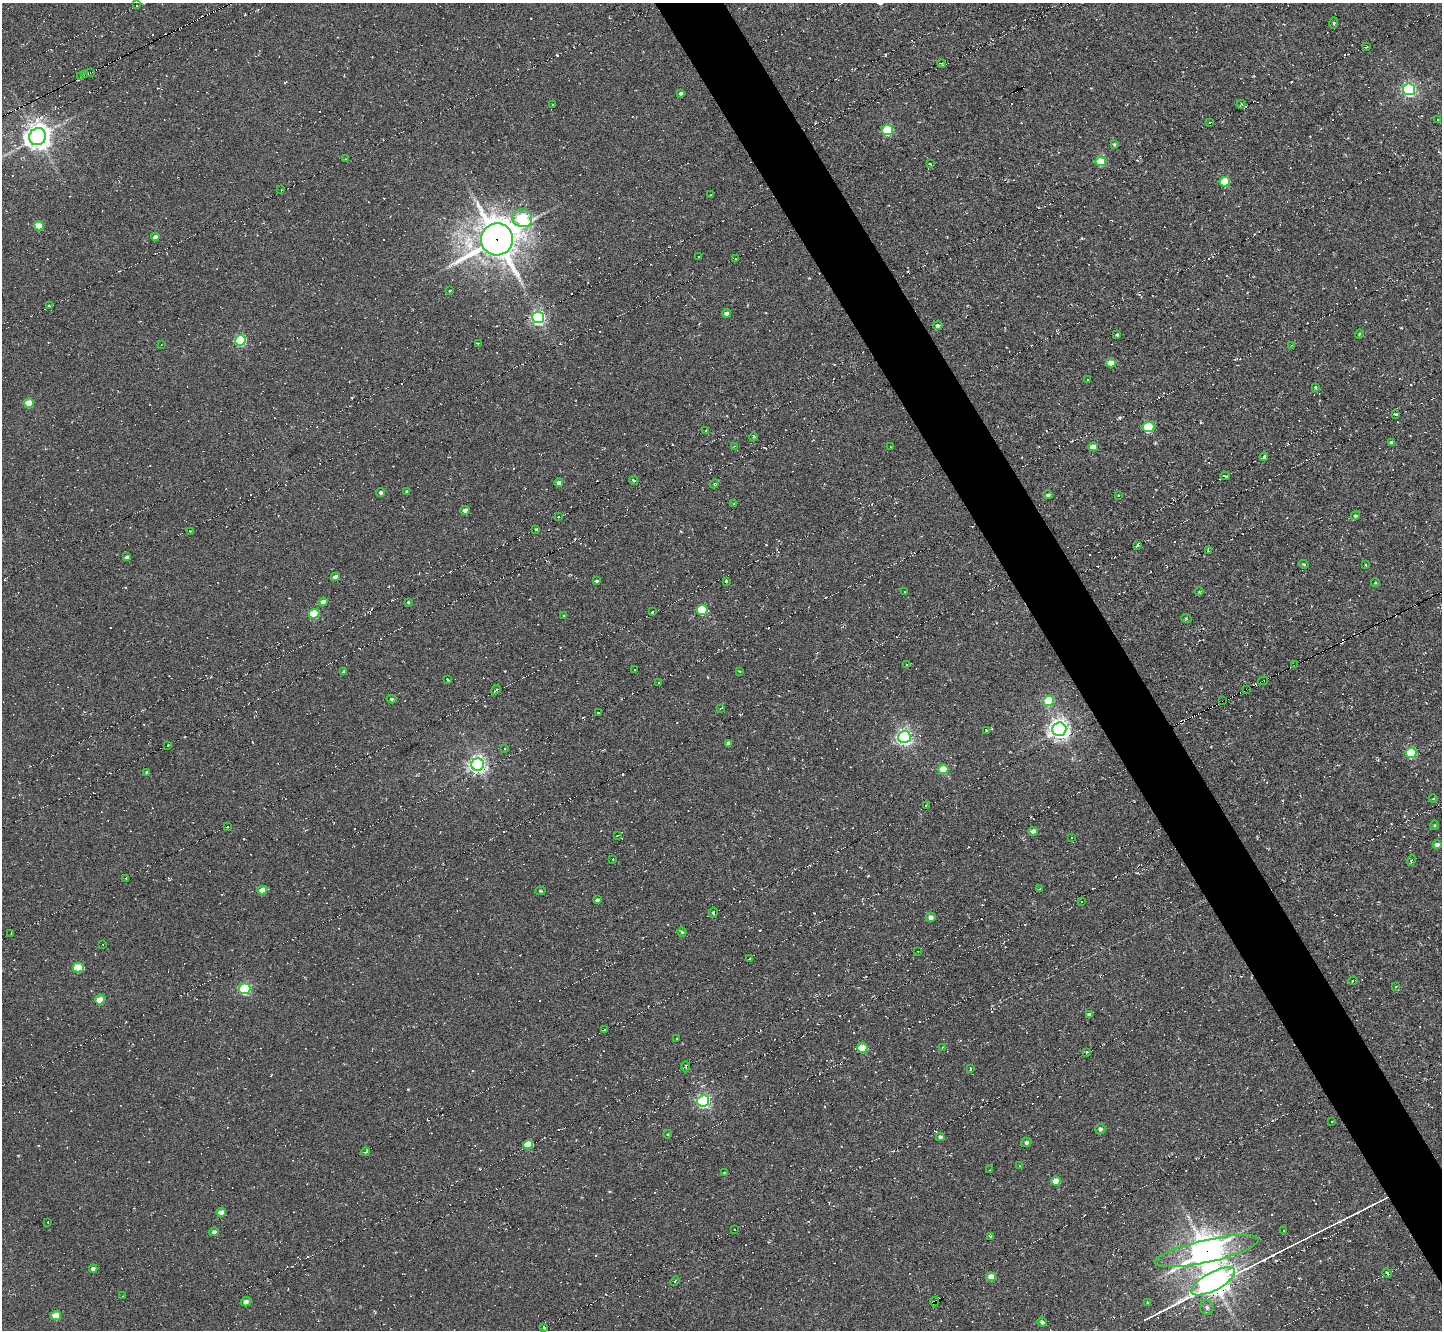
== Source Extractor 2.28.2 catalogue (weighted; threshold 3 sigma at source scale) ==
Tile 6 of 4 x 4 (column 2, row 2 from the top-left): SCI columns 1445-2884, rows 2807-4134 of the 5769 x 5764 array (HDU 1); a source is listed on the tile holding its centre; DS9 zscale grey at full resolution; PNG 1444 x 1332 px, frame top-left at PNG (2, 3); each listed source drawn as its Kron ellipse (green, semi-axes under 4 px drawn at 4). Shown black and unused: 4% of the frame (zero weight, under 5 of 10 exposures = <1% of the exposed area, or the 3 px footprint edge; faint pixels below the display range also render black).
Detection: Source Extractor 2.28.2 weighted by HDU 2 'WHT'; one run over the whole footprint, this tile lists its part. Background -0.225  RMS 0.011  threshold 0.045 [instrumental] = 3 sigma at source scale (4.09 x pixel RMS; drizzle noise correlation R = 1.36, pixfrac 0.8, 0.05/0.05 arcsec/px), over >= 5 px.
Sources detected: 307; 130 cosmic-ray / hot-pixel residue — neither listed nor drawn; the other 177 listed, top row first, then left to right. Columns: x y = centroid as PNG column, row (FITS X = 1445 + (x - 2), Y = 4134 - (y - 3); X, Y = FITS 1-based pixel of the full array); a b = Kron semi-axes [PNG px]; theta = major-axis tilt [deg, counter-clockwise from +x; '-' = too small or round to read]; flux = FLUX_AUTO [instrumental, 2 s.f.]
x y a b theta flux
136 5 3 2 - 0.8
1334 23 6 4 -90 1.2
1367 47 3 2 - 1.7
942 64 4 3 - 1.3
91 72 3 2 - 5.1
85 75 3 2 - 11
81 77 3 2 - 7.3
1409 89 6 6 - 220
681 93 3 3 - 2.2
553 104 3 2 - 0.7
1241 104 4 2 - 1.2
1438 119 3 3 - 5.9
1210 122 3 2 - 0.98
887 130 5 5 - 65
38 137 8 8 - 1100
1114 144 3 3 - 1.1
345 159 3 2 - 0.96
1101 161 5 4 - 33
930 164 3 2 - 0.98
1225 182 5 5 - 40
281 189 2 2 - 0.8
711 195 3 2 - 1.2
522 218 10 9 - 56
39 226 5 4 - 16
155 237 4 4 - 5.9
497 239 16 16 - 2200
698 257 3 2 - 0.93
735 259 3 2 - 1.8
450 291 3 3 - 1.2
49 306 3 2 - 0.95
726 313 4 4 - 4.1
538 317 6 5 - 270
938 326 5 4 - 2.6
1359 334 4 4 - 1.2
1117 335 4 3 - 1.3
241 340 5 5 - 89
478 343 3 2 - 0.84
161 345 3 2 - 0.53
1292 345 3 2 - 1.1
1111 363 5 4 - 13
1088 380 3 3 - 14
1315 387 4 3 - 1.4
29 403 5 4 - 32
1396 414 3 3 - 2.4
1148 427 6 5 - 77
706 431 2 2 - 0.76
753 437 4 3 - 0.79
1391 442 4 3 - 1.8
734 446 4 3 - 0.88
890 446 3 2 - 0.68
1093 447 5 4 - 9.7
1264 457 4 3 - 2.3
1225 476 5 2 - 2.9
634 480 4 3 - 2.3
559 483 4 4 - 5.9
714 484 4 3 - 1
406 492 4 3 - 1.4
381 493 4 4 - 2.5
1048 495 4 3 - 2.2
1118 495 4 2 - 0.62
734 504 4 3 - 1.1
465 510 5 4 - 4.8
1355 516 4 4 - 1.4
558 517 2 2 - 1.1
536 529 3 2 - 3.3
190 531 3 2 - 0.89
1137 546 4 2 - 1.8
1208 550 3 3 - 2.4
126 557 4 3 - 2.5
1303 564 5 3 - 1.1
1365 565 3 2 - 0.84
335 577 4 4 - 4.8
596 581 4 3 - 1.8
726 581 4 4 - 0.94
1375 583 4 3 - 0.86
904 591 3 2 - 1.1
1199 592 4 3 - 0.82
323 602 4 4 - 7.7
408 602 3 3 - 0.99
702 610 5 5 - 55
652 612 3 2 - 1.6
314 614 5 5 - 49
564 616 3 3 - 1.1
1186 618 5 3 - 1.1
907 664 3 2 - 0.72
1295 665 3 2 - 15
635 670 3 2 - 0.92
740 671 4 2 - 0.74
344 672 3 3 - 1.9
447 679 4 3 - 1.4
1263 681 5 2 - 9.9
659 682 3 3 - 2.1
1247 689 3 2 - 4.2
496 690 5 2 - 1.7
391 699 5 4 - 1.4
1049 701 5 5 - 45
1223 701 2 2 - 3.3
720 709 3 2 - 0.66
598 713 2 2 - 0.94
1059 729 7 7 - 650
986 730 3 2 - 1.2
904 737 6 6 - 340
728 743 4 4 - 3.6
168 745 2 2 - 1
505 749 3 2 - 0.9
1411 753 5 5 - 62
478 765 6 6 - 460
943 769 5 5 - 28
146 772 4 3 - 1.1
1433 799 4 3 - 0.85
926 805 3 2 - 1.5
1434 825 5 3 - 0.99
227 827 2 2 - 1.4
1033 831 5 4 - 5.7
617 836 3 2 - 0.62
1071 837 3 2 - 0.92
1437 845 4 4 - 4.9
613 859 3 2 - 0.89
1411 860 6 4 71 1.3
126 878 3 2 - 1.2
1040 889 3 3 - 1.4
262 890 5 4 - 11
540 891 5 3 - 1
597 900 4 3 - 2.3
1082 901 3 3 - 0.94
713 912 5 3 - 2.3
931 917 5 4 - 4.7
682 932 4 4 - 1.4
11 933 3 2 - 1.1
103 944 3 2 - 0.6
918 951 2 2 - 0.62
749 959 2 2 - 1.4
78 968 5 5 - 33
1353 981 4 3 - 1.4
1395 987 4 3 - 0.82
245 989 6 5 - 120
100 1000 5 4 - 22
1089 1014 4 3 - 2.2
604 1029 3 3 - 1.5
676 1038 3 2 - 1
942 1047 4 3 - 0.77
862 1048 5 5 - 35
1087 1052 3 2 - 1.3
686 1067 5 3 - 1.6
970 1069 4 2 - 2.1
703 1101 6 5 - 220
1331 1121 3 3 - 15
1100 1129 5 5 - 2.7
668 1134 4 3 - 0.87
940 1137 4 4 - 2.5
1026 1142 5 4 - 2.9
528 1145 5 4 - 24
366 1152 4 2 - 2.4
1019 1166 3 3 - 1.8
990 1170 3 2 - 1.4
724 1173 3 3 - 1
1056 1181 5 4 - 14
221 1212 4 4 - 8.3
48 1222 3 2 - 0.54
734 1229 3 2 - 1.8
1284 1230 3 2 - 0.92
214 1232 5 4 - 3.3
990 1236 3 3 - 1.1
1207 1251 53 11 13 1800
93 1269 4 4 - 3.9
1387 1273 5 2 - 2.1
991 1277 5 4 - 13
675 1281 5 3 - 0.96
1213 1281 24 9 28 1300
122 1296 3 2 - 0.62
246 1302 5 4 - 4.1
935 1302 5 3 - 16
1148 1302 3 3 - 1.6
1207 1307 7 6 - 2.9
56 1316 5 4 - 25
1042 1322 5 4 - 2.5
544 1327 4 2 - 2
Overlapping masked pixels (flux is a lower limit): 10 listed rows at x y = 91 72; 85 75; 81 77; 497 239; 1295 665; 1263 681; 1247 689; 1223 701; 1207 1251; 935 1302
Unlisted compact peaks at least as high as the median listed source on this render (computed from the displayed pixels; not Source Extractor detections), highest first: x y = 1119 418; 885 55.